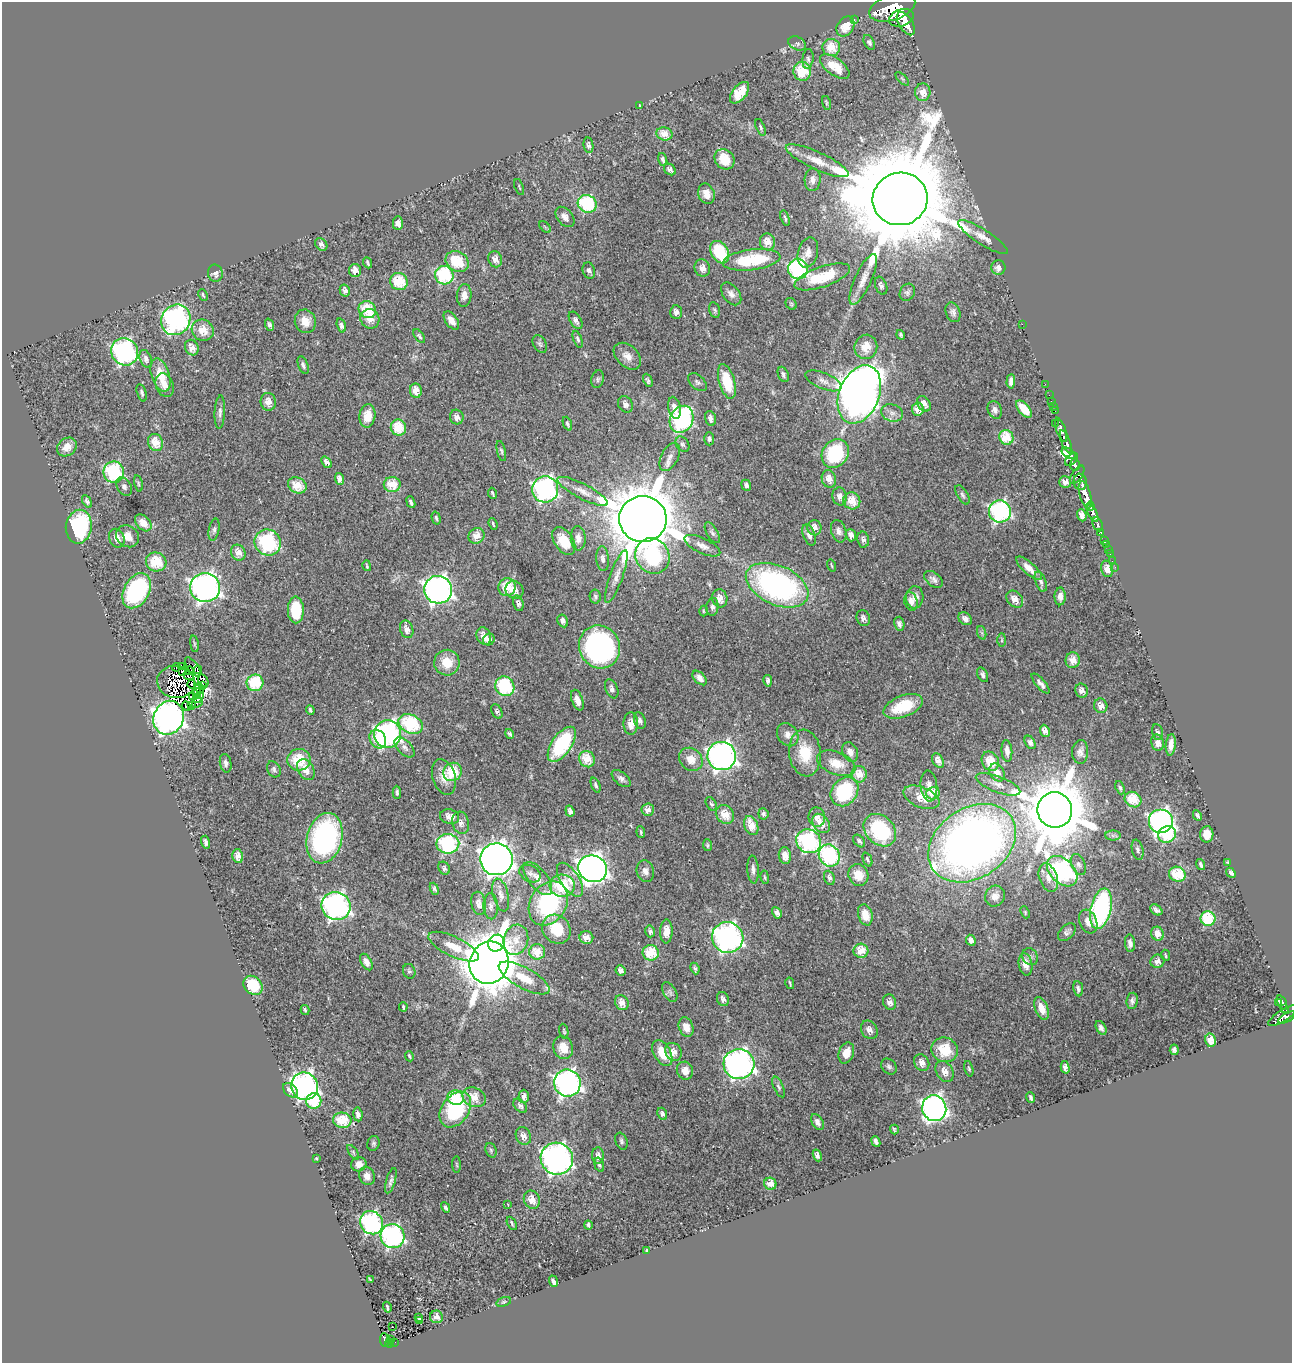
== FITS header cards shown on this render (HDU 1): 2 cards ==
NAXIS1  =                 1290
NAXIS2  =                 1361

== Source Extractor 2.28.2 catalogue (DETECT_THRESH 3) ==
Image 1290 x 1361 px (HDU 1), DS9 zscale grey, 1 PNG px = 1 image px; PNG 1294 x 1365 px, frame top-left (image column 1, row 1361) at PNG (2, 2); each listed source drawn as its Kron ellipse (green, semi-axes under 4 px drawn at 4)
Background 0.519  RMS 0.035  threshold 0.106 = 3 sigma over >= 5 px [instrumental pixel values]
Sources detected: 473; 3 with non-positive FLUX_AUTO (blend fragments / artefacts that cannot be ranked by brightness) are neither listed nor drawn; the other 470 listed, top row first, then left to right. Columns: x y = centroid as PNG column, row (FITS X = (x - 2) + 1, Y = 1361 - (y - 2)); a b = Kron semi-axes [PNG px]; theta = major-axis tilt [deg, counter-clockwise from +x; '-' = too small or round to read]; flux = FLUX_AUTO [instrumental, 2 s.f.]
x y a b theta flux
892 8 24 12 17 4600
901 18 12 8 17 2400
854 20 3 2 - 13
906 24 13 7 -58 2000
845 27 11 8 54 30
869 42 8 5 -62 5.6
797 43 9 6 -29 6.3
831 48 9 8 - 46
808 59 10 5 83 6.3
835 66 17 8 -37 51
802 71 9 9 - 75
902 79 8 3 -45 3.3
923 92 9 7 85 28
740 93 12 7 51 51
826 103 7 3 -77 3.2
639 105 4 2 - 1.5
761 127 9 4 -68 4.8
664 134 8 6 -15 29
588 145 8 5 -82 6.7
725 159 11 9 -50 57
663 160 7 4 -70 5.7
817 161 34 8 -24 43
670 170 6 5 - 7.2
813 180 11 8 85 14
519 187 8 3 -70 2.5
706 194 10 8 -68 19
900 199 27 26 - 47000
587 204 10 8 -26 160
565 217 11 7 -50 14
785 218 8 2 -73 4.3
398 223 7 5 -90 11
545 227 7 4 -45 3.4
983 237 29 7 -33 23
767 242 8 7 - 31
321 244 7 5 -48 8.5
720 252 12 8 -59 120
808 253 15 9 75 20
495 259 8 7 - 15
752 260 29 10 7 150
457 261 12 9 -31 78
367 263 6 2 -68 4
702 268 9 7 -74 20
998 268 7 7 - 11
798 269 10 10 - 320
355 270 6 6 - 20
589 270 8 6 -73 8.1
215 273 8 7 - 16
444 275 9 9 - 160
822 277 29 10 19 100
863 279 27 8 66 32
399 281 9 8 - 73
881 286 9 5 -70 8.7
345 290 6 5 - 8.2
907 292 9 7 62 6.8
731 294 13 8 -52 13
203 295 6 3 -64 3.6
464 295 11 7 84 16
791 304 6 5 - 3.5
367 310 9 8 - 75
715 310 8 5 -77 4.8
676 312 7 6 - 11
953 312 10 7 -69 9.1
370 319 10 9 - 36
176 320 16 14 58 550
451 320 10 6 -54 20
576 320 9 5 -57 9.2
305 321 12 10 -71 27
1022 324 2 2 - 110
269 325 6 4 -69 5.7
341 325 7 4 -73 9
203 330 11 10 - 37
901 335 5 3 - 4.1
419 336 8 4 -54 4.5
578 339 9 4 -69 5.8
540 344 9 6 -61 6.4
866 347 12 11 - 38
192 348 8 6 -63 22
125 352 14 13 - 450
627 356 16 10 -43 23
146 359 9 6 -68 11
303 365 9 4 -69 6.8
783 374 8 5 -68 6.7
160 375 17 9 -72 48
598 379 9 6 76 6.3
648 380 7 4 -66 4.9
727 381 18 8 -74 87
823 381 19 8 -22 17
1011 381 7 4 87 11
697 382 11 6 -43 8.2
1045 384 2 2 - 8
165 385 12 9 -69 23
416 391 7 6 - 28
142 393 9 4 -74 5.3
859 394 30 20 68 3200
1049 395 2 2 - 9
1051 401 2 2 - 13
268 402 9 7 -82 24
625 404 9 7 -60 13
924 404 8 6 -53 17
1053 407 2 2 - 14
674 408 11 6 -77 18
918 409 6 6 - 25
1024 409 10 5 -50 40
995 410 9 7 -65 9.6
1055 411 3 2 - 20
220 412 16 5 87 9.7
892 413 11 8 -19 15
367 416 12 8 80 37
457 417 7 7 - 13
710 418 8 5 -75 11
682 419 14 11 63 380
567 424 7 3 -68 4.2
1055 424 3 2 - 82
398 427 8 7 - 62
1061 430 13 4 -70 1200
1006 437 7 7 - 65
709 439 6 5 - 6.5
155 442 9 7 -62 38
1066 442 12 4 -68 770
682 444 8 6 -55 6.7
67 447 10 8 40 25
501 451 10 4 -77 4.7
835 453 15 12 54 180
1069 453 8 4 -35 570
670 457 15 8 62 17
1072 459 8 4 40 210
326 462 6 4 -53 9.8
1075 465 6 5 - 470
114 472 10 10 - 180
1077 475 10 5 55 410
339 479 6 4 -70 14
829 479 9 7 -74 24
1065 482 6 5 - 15
1080 482 8 6 -81 530
138 483 8 4 -77 4
392 484 8 7 - 49
297 485 10 7 -28 52
746 485 6 4 -67 8.4
124 487 10 7 -58 9
545 489 13 13 - 520
583 491 28 7 -27 29
492 493 6 2 -65 4.1
962 495 11 5 -59 5.8
1085 495 14 5 -75 1900
840 496 9 7 -81 16
87 501 7 4 -60 6.3
852 501 9 8 - 43
411 502 6 3 -67 6.4
1090 506 5 4 - 880
1000 511 11 11 - 420
1093 513 9 4 -64 890
1082 515 6 4 -71 15
436 518 6 4 -74 4.1
643 519 24 23 - 14000
143 523 10 6 -47 21
493 524 6 2 -69 2.8
1098 524 7 4 -66 180
79 527 17 13 81 230
814 528 7 7 - 22
214 530 11 5 79 7.5
839 531 11 7 -73 11
1101 532 4 3 - 58
712 533 11 5 -60 7
809 535 11 6 -70 12
851 535 6 5 - 13
128 536 12 10 -39 24
476 536 8 7 - 26
117 538 10 7 -66 19
578 538 12 7 -88 15
863 539 8 6 -81 8.4
564 541 15 9 -57 57
1104 541 3 3 - 30
268 543 13 12 - 200
1106 545 2 2 - 4.7
702 546 19 7 -25 17
1108 550 3 2 - 15
238 553 8 7 - 26
1110 554 2 2 - 4.1
652 556 18 16 -55 180
603 559 12 6 -85 9.7
1112 561 2 2 - 6
156 562 10 9 - 67
367 566 5 2 - 3
832 566 6 2 -73 2.7
1115 567 2 2 - 6.3
1029 568 16 6 -41 24
1107 569 8 6 -76 21
616 576 28 6 70 21
933 579 10 6 -38 9.5
1041 582 10 5 -70 9.8
777 585 33 19 -24 640
507 587 9 8 - 53
205 588 15 14 - 1100
438 590 14 13 - 1100
515 590 9 8 - 17
137 591 19 12 61 330
1060 596 9 5 89 14
595 597 7 5 -79 4.9
915 597 11 8 86 17
720 598 9 7 -76 25
1015 599 9 7 -47 26
911 601 9 6 -75 13
518 603 8 5 -74 6.1
712 607 9 6 83 8.7
296 610 13 8 -89 100
703 611 5 3 - 2.5
863 618 8 6 -68 11
965 619 7 5 -42 9.8
563 621 7 5 -63 9.5
899 624 7 5 -76 8.1
407 629 9 6 -70 15
982 633 7 4 -71 3.8
484 636 9 7 -64 22
489 639 6 5 - 18
1002 640 7 4 89 3.5
194 644 8 4 -82 3.8
599 647 22 20 -59 560
1073 660 8 7 - 28
447 663 13 12 - 47
176 667 4 2 - 4.5
181 667 3 2 - 5.4
193 667 11 5 -53 6.2
198 670 4 3 - 2.7
189 671 4 2 - 1.5
183 672 2 2 - 3.8
188 675 5 3 - 1.4
983 675 8 5 -64 8
700 678 9 5 -46 12
203 681 7 5 -71 6.4
768 681 6 3 -78 7.1
176 682 19 16 -10 14
255 683 8 8 - 100
191 684 4 2 - 1.2
1041 684 12 4 -49 11
203 686 3 2 - 5.1
505 686 10 9 - 150
199 688 5 3 - 0.98
612 689 10 6 -67 9.9
1082 691 7 6 - 13
197 693 4 3 - 9.4
200 696 4 2 - 4
193 697 4 3 - 1.7
197 698 4 2 - 3.6
577 700 11 5 -71 20
197 703 6 3 37 6.7
192 705 3 2 - 5.3
186 706 5 3 - 4.1
903 706 21 10 21 88
1101 706 7 6 - 17
310 710 5 3 - 4.5
497 712 7 5 -63 5.7
169 718 17 15 69 1700
640 721 8 5 -73 8.3
411 724 13 9 -27 170
631 724 11 7 89 26
1045 731 6 4 -67 12
1157 732 8 5 -78 6.6
388 734 14 13 - 580
510 734 5 3 - 4.8
788 735 12 10 -56 15
378 739 9 8 - 48
1030 742 7 5 -60 6.2
1158 743 8 6 -79 19
562 744 20 10 55 190
1171 745 11 5 84 17
405 747 12 6 -45 10
1007 751 11 5 -86 12
850 752 10 7 -63 14
1080 752 12 8 87 12
805 753 23 15 -84 72
722 756 14 14 - 1100
587 759 8 7 - 50
691 759 13 10 -42 30
299 760 11 11 - 73
938 760 8 5 -63 17
990 761 10 8 -65 42
226 763 9 5 -78 8.5
836 763 20 11 -22 38
274 769 8 6 -62 6.6
306 770 11 7 -60 27
453 772 9 9 - 74
997 772 9 7 -57 24
859 774 8 7 - 35
444 777 18 11 -73 30
621 779 11 6 -39 9.7
998 784 23 8 -21 21
596 785 8 4 -68 5
929 786 15 8 -85 18
1120 788 7 4 -69 5.7
397 792 6 4 -88 4.8
844 792 16 12 51 190
933 793 6 6 - 41
921 797 19 10 -22 44
1133 800 9 7 -32 64
711 804 7 4 -57 4.6
648 810 6 6 - 20
1055 810 18 17 - 16000
570 811 6 4 -71 7.1
725 814 10 8 -48 35
763 814 6 5 - 6.2
1197 815 5 3 - 5.4
449 817 10 7 -16 17
817 817 10 8 -82 19
1161 822 12 12 - 810
461 823 11 8 -76 15
821 823 11 7 -51 31
751 826 10 6 -69 40
880 830 18 14 -45 200
641 832 6 3 -84 3.9
1167 834 9 8 - 110
1207 834 8 6 87 29
1113 835 7 5 0 5.8
325 838 25 17 75 510
808 841 13 11 -37 290
859 841 7 5 -47 7.1
206 842 6 3 -73 6.1
972 843 47 35 34 2000
448 844 11 9 2 240
707 845 6 4 -84 3.4
1138 850 10 5 -77 8
829 855 11 10 - 270
238 856 7 5 -77 17
785 856 8 6 -82 18
496 859 16 16 - 2200
867 860 7 4 -66 4.3
1227 862 4 4 - 1.9
1078 864 11 6 -64 9.4
1201 865 6 3 -71 5.5
444 868 7 5 -58 6.4
593 869 15 13 -25 1600
753 870 14 5 -86 11
645 871 11 8 -76 14
1062 871 18 12 -45 490
1231 873 5 3 - 6
530 874 11 8 -28 10
1177 874 8 7 - 71
858 875 11 9 -61 37
765 877 7 3 -80 3
538 878 20 9 -51 30
829 878 7 5 -69 7.6
1048 878 15 9 -70 21
570 880 19 9 -57 30
562 886 12 11 - 97
434 889 6 4 -68 4.9
501 895 17 7 -76 19
995 896 10 9 - 16
479 903 12 7 -80 15
548 903 23 18 58 250
336 906 15 14 - 700
491 906 13 7 -87 12
1101 909 21 10 77 400
1156 910 7 4 -35 8.1
1025 912 6 4 -68 3.1
777 913 6 4 -59 9.5
865 915 11 7 -73 32
1208 919 7 7 - 90
1088 922 12 8 -69 23
556 929 15 13 -48 68
650 931 6 4 -75 7.9
666 931 12 6 88 27
1067 932 10 7 45 8.5
1157 934 7 6 - 24
586 937 7 6 - 24
728 937 16 15 - 800
516 940 15 12 72 30
971 940 6 4 -65 9.4
496 943 9 7 42 230
1130 943 9 5 -85 9
454 947 27 10 -26 44
861 951 7 7 - 42
537 952 8 7 - 43
651 953 8 7 - 74
1165 955 5 2 - 2.5
1030 957 9 7 -59 9.8
1157 961 7 6 - 14
366 962 9 5 -60 15
489 963 21 19 70 8300
1025 964 11 6 -79 24
695 968 6 4 -66 5.2
409 971 7 6 - 5.7
621 971 5 5 - 10
524 978 28 10 -29 52
790 983 6 2 -76 3.3
253 985 10 8 -45 80
1078 989 8 5 -82 7.3
670 992 11 6 -59 7.2
723 999 7 6 - 9.3
1132 1001 8 6 83 7.7
890 1002 8 6 -65 14
1278 1002 2 2 - 32
622 1003 8 6 -59 26
1282 1003 7 4 -64 180
403 1007 5 2 - 3.9
1042 1008 12 6 -70 23
1284 1008 4 3 - 120
305 1010 5 3 - 3.9
1283 1015 17 5 34 510
1287 1017 10 4 27 310
686 1027 10 7 -71 24
1101 1028 7 4 -61 7.8
869 1030 10 8 -57 16
564 1031 7 4 -78 3.6
1211 1040 7 5 -79 29
563 1048 11 9 -71 35
945 1050 13 12 - 74
1174 1050 5 4 - 5.8
673 1052 9 8 - 20
662 1053 14 8 -59 47
846 1053 11 7 71 28
409 1056 5 3 - 2.9
922 1063 9 7 -58 19
739 1064 15 15 - 900
889 1067 9 7 -45 6.8
1065 1067 6 4 -76 10
969 1069 8 4 -75 4
685 1071 9 8 - 19
945 1071 11 8 -58 21
567 1083 13 13 - 870
305 1086 14 13 - 880
779 1087 11 4 -65 6
291 1090 9 6 -44 18
524 1096 6 5 - 11
474 1097 12 9 -26 39
1031 1097 5 3 - 5
456 1098 8 7 - 82
314 1101 8 7 - 81
520 1106 8 5 -46 7.3
934 1108 13 12 - 1100
455 1110 19 13 55 210
358 1114 7 4 -82 8.8
662 1114 6 4 -66 6.7
342 1120 9 7 -10 71
817 1122 9 5 -62 9.9
894 1130 5 2 - 3.1
523 1136 9 7 -66 17
621 1141 9 6 -69 5.9
876 1141 6 3 -67 6.4
373 1143 7 6 - 5
491 1150 7 5 -70 4.9
353 1152 8 4 -55 4.7
817 1155 6 4 -68 7.4
598 1156 8 6 -89 11
316 1158 4 3 - 3
557 1159 16 16 - 1000
359 1164 8 7 - 14
457 1165 8 4 -89 3.4
599 1165 7 4 -73 5.7
367 1176 9 7 -68 14
391 1181 13 4 74 8
770 1184 6 6 - 26
532 1200 9 8 - 32
508 1205 4 2 - 1.5
446 1207 5 3 - 5.8
371 1223 12 11 - 350
512 1223 7 3 -62 3.5
588 1225 4 3 - 4.4
393 1236 12 12 - 420
647 1250 4 4 - 4.4
370 1280 4 2 - 2.6
553 1281 6 3 -69 11
504 1302 7 4 19 3.9
387 1307 5 2 - 3.5
419 1317 4 3 - 4.7
436 1317 6 6 - 18
420 1320 3 3 - 4.4
392 1327 2 2 - 1.7
385 1340 7 5 -84 130
391 1340 4 2 - 23
395 1342 3 2 - 5.3
390 1343 4 4 - 82
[3 non-positive-flux detections neither listed nor drawn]